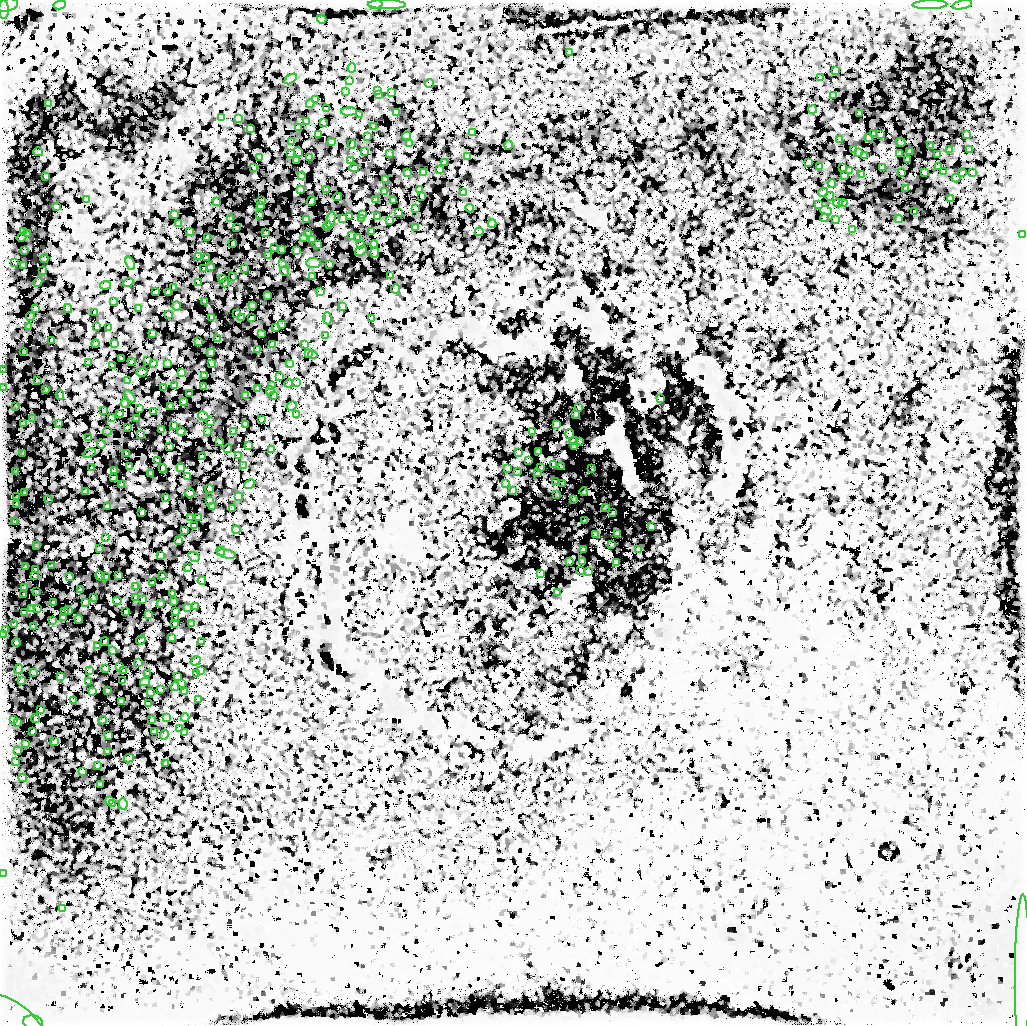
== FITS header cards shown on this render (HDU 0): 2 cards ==
NAXIS1  =                 1023
NAXIS2  =                 1022

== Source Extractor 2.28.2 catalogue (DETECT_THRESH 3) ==
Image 1023 x 1022 px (HDU 0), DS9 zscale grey, 1 PNG px = 1 image px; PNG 1027 x 1026 px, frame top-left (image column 1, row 1022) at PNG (2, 3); each listed source drawn as its Kron ellipse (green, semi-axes under 4 px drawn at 4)
Background -3440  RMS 950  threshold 2850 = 3 sigma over >= 5 px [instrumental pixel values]
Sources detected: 1581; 1033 with non-positive FLUX_AUTO (blend fragments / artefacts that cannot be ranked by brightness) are neither listed nor drawn; of the other 548, the 500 brightest by FLUX_AUTO listed and drawn (48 fainter detections omitted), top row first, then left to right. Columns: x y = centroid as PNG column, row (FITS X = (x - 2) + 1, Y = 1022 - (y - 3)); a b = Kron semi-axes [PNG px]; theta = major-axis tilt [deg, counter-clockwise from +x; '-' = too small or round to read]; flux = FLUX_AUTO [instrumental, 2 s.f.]
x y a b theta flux
376 4 7 3 8 1.7e+05
387 4 19 4 -1 3.2e+05
6 5 12 6 12 2.3e+05
60 5 6 3 8 1.1e+05
930 5 17 3 1 4.4e+05
962 5 10 3 11 1.1e+05
4 10 9 5 -89 2.7e+05
322 19 4 3 - 4.6e+04
569 53 3 2 - 5.7e+04
352 68 5 3 - 3.9e+04
836 71 3 2 - 3.7e+04
821 78 3 2 - 5.3e+04
291 79 7 2 33 4.4e+04
349 80 3 2 - 7.9e+04
430 84 4 2 - 4.2e+04
378 90 4 2 - 5.3e+04
345 91 3 2 - 6.7e+04
392 92 3 2 - 4.0e+04
378 94 3 2 - 5.9e+04
834 95 4 2 - 5.3e+04
316 99 4 2 - 7.9e+04
49 104 3 2 - 4.4e+04
310 104 4 3 - 3.1e+04
327 109 4 3 - 5.7e+04
812 109 4 2 - 3.8e+04
349 111 8 2 1 9.2e+04
397 112 4 2 - 7.5e+04
859 113 3 2 - 7.6e+04
359 115 2 2 - 6.1e+04
221 118 3 2 - 5.9e+04
238 118 3 2 - 6.4e+04
306 121 3 2 - 7.1e+04
323 122 4 2 - 8.1e+04
373 127 3 2 - 1.1e+05
298 128 3 2 - 9.3e+04
250 129 3 2 - 6.4e+04
472 133 3 2 - 4.8e+04
874 134 3 2 - 9.3e+04
319 135 3 3 - 3.8e+04
881 135 3 2 - 1.0e+05
966 135 3 2 - 6.5e+04
368 136 4 2 - 1.1e+05
407 136 4 3 - 7.1e+04
868 138 3 2 - 9.0e+04
840 139 3 2 - 1.4e+05
292 142 4 2 - 8.3e+04
331 142 3 2 - 1.4e+05
901 142 5 2 - 5.0e+04
409 143 3 2 - 7.8e+04
352 144 4 2 - 1.0e+05
508 145 5 2 - 4.8e+04
931 146 3 2 - 9.7e+04
854 149 3 2 - 7.6e+04
969 149 4 2 - 1.2e+05
950 150 3 2 - 1.0e+05
365 151 4 2 - 8.8e+04
910 151 3 3 - 8.0e+04
38 152 5 2 - 1.6e+05
299 152 5 2 - 9.3e+04
859 152 3 2 - 1.0e+05
290 153 3 2 - 1.0e+05
389 153 3 2 - 1.2e+05
900 154 4 2 - 1.2e+05
865 155 4 2 - 1.5e+05
938 155 3 2 - 1.6e+05
259 157 3 2 - 8.4e+04
309 157 3 2 - 6.3e+04
467 157 3 2 - 8.9e+04
907 159 3 2 - 1.2e+05
296 160 3 2 - 4.7e+04
351 160 3 2 - 1.0e+05
809 162 3 2 - 7.4e+04
444 163 3 2 - 5.8e+04
820 166 3 2 - 8.5e+04
843 167 3 2 - 7.9e+04
882 167 4 2 - 1.5e+05
939 167 3 2 - 1.2e+05
254 168 3 2 - 1.1e+05
354 168 4 2 - 1.3e+05
439 170 3 2 - 5.7e+04
849 170 3 2 - 6.4e+04
423 172 3 2 - 9.5e+04
901 172 3 2 - 1.8e+05
924 172 3 2 - 1.1e+05
944 172 2 2 - 4.6e+04
408 173 3 2 - 6.9e+04
962 173 3 2 - 8.8e+04
973 173 3 2 - 7.6e+04
844 175 4 2 - 7.0e+04
862 175 3 2 - 1.3e+05
46 176 3 2 - 1.5e+05
301 176 3 2 - 1.3e+05
956 178 4 2 - 8.9e+04
385 179 2 2 - 9.6e+04
832 184 4 3 - 1.1e+05
906 188 2 2 - 6.1e+04
300 189 4 3 - 1.2e+05
326 189 4 2 - 2.1e+05
419 190 3 3 - 8.8e+04
385 192 3 2 - 8.2e+04
823 192 5 2 - 2.9e+04
463 193 3 3 - 6.4e+04
422 196 4 2 - 7.1e+04
830 196 4 2 - 1.2e+05
337 197 4 2 - 1.4e+05
950 199 3 2 - 5.8e+04
87 200 3 2 - 8.3e+04
376 200 2 2 - 1.2e+05
393 200 3 2 - 1.1e+05
261 201 3 2 - 1.1e+05
311 201 5 2 - 2.0e+05
216 202 3 3 - 1.8e+05
838 203 5 2 - 1.0e+05
843 203 4 2 - 4.7e+04
818 205 3 2 - 7.5e+04
261 206 4 3 - 2.5e+05
56 207 3 2 - 1.6e+05
470 208 4 2 - 6.1e+04
416 209 3 2 - 5.2e+04
826 211 6 2 -17 3.9e+04
399 212 3 2 - 1.1e+05
914 212 3 2 - 6.5e+04
174 214 3 2 - 3.9e+04
260 215 3 2 - 8.3e+04
363 215 3 2 - 9.7e+04
350 216 3 2 - 1.6e+05
377 216 3 2 - 1.5e+05
343 218 3 2 - 1.6e+05
362 218 3 2 - 3.1e+04
824 218 4 2 - 4.5e+04
231 219 3 2 - 1.4e+05
306 219 4 3 - 1.2e+05
835 219 3 2 - 7.4e+04
899 219 4 2 - 7.9e+04
331 220 8 2 75 1.1e+05
390 221 3 2 - 5.8e+04
179 224 3 3 - 8.7e+04
492 224 4 3 - 7.3e+04
327 226 4 2 - 5.6e+04
237 227 2 2 - 1.1e+05
415 227 4 2 - 7.1e+04
853 229 4 3 - 4.7e+04
190 231 3 2 - 8.7e+04
371 231 3 2 - 1.5e+05
24 232 3 2 - 8.4e+04
479 232 4 2 - 6.1e+04
265 233 3 2 - 1.3e+05
27 234 3 2 - 1.7e+05
309 234 3 3 - 8.8e+04
1022 234 3 2 - 5.3e+04
352 236 4 3 - 1.9e+05
22 237 5 2 - 1.5e+05
207 237 3 2 - 1.9e+05
303 237 3 2 - 1.2e+05
358 238 3 2 - 1.3e+05
312 239 4 4 - 4.4e+04
233 243 2 2 - 5.4e+04
317 244 3 2 - 2.5e+05
374 244 4 2 - 1.2e+05
360 245 3 2 - 1.5e+05
274 248 3 2 - 1.3e+05
282 249 3 2 - 1.5e+05
297 250 3 3 - 2.2e+05
24 251 3 2 - 1.3e+05
361 251 6 2 36 1.2e+05
375 253 5 2 - 1.8e+05
268 255 3 2 - 7.6e+04
199 256 4 2 - 8.2e+04
206 258 3 2 - 8.5e+04
44 259 4 2 - 1.5e+05
15 263 3 2 - 2.0e+05
130 263 7 3 -69 8.0e+04
313 263 7 5 -5 1.3e+05
283 264 3 2 - 1.4e+05
329 264 3 2 - 1.3e+05
23 265 3 3 - 9.5e+04
210 267 3 2 - 1.6e+05
244 268 3 2 - 6.8e+04
204 269 3 2 - 1.9e+05
43 271 3 2 - 9.8e+04
284 271 5 2 - 2.3e+05
313 276 2 2 - 9.3e+04
391 276 3 2 - 1.0e+05
233 277 3 2 - 9.7e+04
222 278 4 2 - 1.6e+05
38 282 5 2 - 1.7e+05
128 282 5 2 - 1.4e+05
199 282 3 2 - 1.5e+05
224 283 4 2 - 2.2e+05
105 285 5 3 - 1.8e+05
174 288 2 2 - 9.3e+04
396 289 4 2 - 4.3e+04
156 292 4 2 - 6.5e+04
168 292 4 2 - 1.7e+05
321 292 3 2 - 1.5e+05
267 295 4 3 - 4.1e+04
114 301 4 2 - 1.6e+05
205 301 3 2 - 1.3e+05
177 306 4 3 - 3.2e+04
253 306 3 2 - 4.9e+04
343 307 4 2 - 5.9e+04
35 308 3 3 - 1.8e+05
138 308 3 2 - 2.1e+05
68 309 4 3 - 1.7e+05
95 312 3 2 - 7.4e+04
237 313 2 2 - 1.2e+05
168 314 4 2 - 1.5e+05
30 316 4 2 - 1.0e+05
241 317 3 2 - 9.4e+04
212 318 3 3 - 1.6e+05
251 318 3 2 - 2.1e+05
327 318 6 2 -84 1.3e+05
372 318 3 2 - 8.2e+04
281 325 3 2 - 1.2e+05
28 326 2 2 - 1.6e+05
96 326 3 2 - 1.3e+05
109 327 3 2 - 1.1e+05
276 327 4 2 - 8.3e+04
153 333 4 2 - 8.6e+04
261 334 3 2 - 7.2e+04
325 335 4 2 - 4.0e+04
217 339 2 2 - 4.5e+04
52 340 3 2 - 1.1e+05
198 342 2 2 - 3.1e+04
95 343 4 2 - 1.5e+05
114 343 4 3 - 1.5e+05
273 344 3 2 - 6.4e+04
305 345 4 2 - 4.3e+04
258 350 4 2 - 1.2e+05
24 352 3 2 - 1.2e+05
211 352 4 2 - 1.3e+05
309 353 4 2 - 7.7e+04
313 355 4 2 - 4.2e+04
121 358 3 2 - 1.8e+05
147 360 3 2 - 6.5e+04
88 362 3 2 - 1.3e+05
131 362 3 2 - 9.4e+04
153 363 3 2 - 1.3e+05
167 363 4 3 - 8.4e+04
211 363 4 2 - 9.0e+04
290 364 3 2 - 1.1e+05
112 366 3 2 - 5.2e+04
3 369 3 2 - 1.7e+05
142 372 5 2 - 2.4e+05
182 373 4 3 - 4.4e+04
204 375 4 2 - 7.0e+04
279 377 3 2 - 1.1e+05
37 380 3 2 - 2.0e+05
127 380 3 2 - 2.0e+05
297 383 4 2 - 6.4e+04
289 384 4 2 - 7.1e+04
272 385 3 2 - 9.8e+04
174 386 3 2 - 1.2e+05
204 386 3 2 - 8.9e+04
3 388 4 3 - 6.9e+04
164 388 3 2 - 1.5e+05
46 389 3 2 - 8.1e+04
258 389 2 2 - 7.3e+04
270 391 4 2 - 7.4e+04
189 394 3 2 - 1.3e+05
60 395 4 2 - 2.5e+05
246 395 3 3 - 5.0e+04
274 396 4 2 - 1.2e+05
130 397 7 3 -53 6.4e+04
661 399 3 2 - 1.0e+05
183 402 3 2 - 7.6e+04
125 403 4 3 - 3.0e+04
16 406 3 2 - 6.9e+04
171 406 3 2 - 9.1e+04
292 406 5 2 - 6.7e+04
579 407 4 2 - 1.7e+05
139 408 3 3 - 6.3e+04
104 410 3 2 - 2.1e+05
154 411 3 2 - 1.4e+05
120 413 4 3 - 1.7e+05
296 414 3 2 - 8.1e+04
576 414 3 2 - 1.9e+05
203 416 5 2 - 8.1e+04
111 417 3 2 - 2.9e+05
136 418 3 2 - 6.9e+04
32 419 4 2 - 1.4e+05
261 420 4 2 - 7.3e+04
210 422 3 2 - 9.0e+04
23 423 3 2 - 6.2e+04
58 423 4 2 - 1.5e+05
557 424 3 3 - 1.1e+05
174 425 3 2 - 1.7e+05
245 425 3 2 - 1.3e+05
127 427 3 2 - 1.3e+05
162 429 3 2 - 1.3e+05
107 431 4 2 - 1.8e+05
181 431 4 2 - 5.6e+04
233 431 3 2 - 7.1e+04
208 432 3 3 - 1.1e+05
532 432 3 2 - 9.0e+04
570 434 5 2 - 1.6e+05
141 435 2 2 - 1.8e+05
88 438 3 2 - 2.6e+05
574 441 4 3 - 3.6e+05
579 441 3 2 - 2.1e+05
220 442 3 2 - 7.6e+04
101 444 4 3 - 3.5e+05
249 446 3 2 - 9.3e+04
170 447 3 2 - 1.1e+05
575 447 4 2 - 4.0e+05
228 449 4 2 - 1.1e+05
271 449 4 2 - 5.8e+04
538 452 4 2 - 1.7e+05
23 453 3 2 - 2.0e+05
89 453 7 2 27 3.9e+05
126 453 3 2 - 2.0e+05
519 453 3 2 - 1.2e+05
238 455 3 2 - 5.9e+04
202 457 3 2 - 9.9e+04
528 460 3 2 - 1.9e+05
157 461 3 2 - 1.4e+05
553 464 3 2 - 3.5e+05
244 465 3 2 - 8.2e+04
129 467 3 3 - 3.1e+05
180 467 3 3 - 9.3e+04
562 467 3 2 - 2.2e+05
92 468 2 2 - 1.8e+05
163 468 4 3 - 1.8e+05
508 468 3 3 - 9.1e+04
541 468 3 2 - 1.4e+05
592 469 3 2 - 1.7e+05
115 470 3 3 - 1.5e+05
517 471 2 2 - 1.3e+05
16 472 3 2 - 1.2e+05
538 473 3 2 - 1.4e+05
150 474 3 2 - 7.3e+04
187 476 4 2 - 1.6e+05
113 478 3 3 - 3.0e+05
555 482 3 2 - 1.4e+05
505 483 4 2 - 5.3e+04
249 484 6 2 41 5.2e+04
563 484 3 2 - 4.1e+04
122 485 3 3 - 1.5e+05
210 489 4 2 - 5.6e+04
513 490 3 2 - 2.0e+05
85 492 4 3 - 1.9e+05
584 492 4 2 - 2.3e+05
24 493 3 2 - 7.7e+04
190 493 5 2 - 8.1e+04
557 494 3 2 - 1.9e+05
16 497 3 2 - 2.0e+05
166 497 3 2 - 7.0e+04
238 497 4 2 - 4.1e+04
49 499 2 2 - 2.5e+05
574 499 2 2 - 2.0e+05
210 500 3 2 - 8.8e+04
17 504 3 3 - 2.0e+05
107 506 4 3 - 3.6e+05
212 506 4 2 - 6.5e+04
605 507 4 2 - 9.6e+04
232 509 3 2 - 5.6e+04
142 513 4 2 - 2.9e+05
613 513 2 2 - 1.3e+05
190 518 3 2 - 7.6e+04
199 518 3 2 - 6.9e+04
14 521 4 2 - 2.4e+05
584 521 2 2 - 1.4e+05
195 526 3 2 - 3.0e+04
651 527 3 2 - 1.1e+05
184 530 3 2 - 1.2e+05
236 530 4 2 - 6.5e+04
617 534 3 2 - 1.0e+05
596 535 3 3 - 1.0e+05
105 537 4 2 - 5.6e+04
179 540 3 2 - 1.6e+05
612 544 2 2 - 7.5e+04
36 545 4 3 - 9.3e+04
99 548 3 2 - 1.8e+05
583 549 3 2 - 2.8e+05
639 549 2 2 - 1.1e+05
221 551 4 2 - 1.0e+05
227 554 9 2 -12 7.1e+04
161 555 4 3 - 4.7e+04
194 557 6 2 -33 1.6e+05
570 561 3 2 - 5.8e+04
582 561 4 2 - 1.8e+05
617 562 3 2 - 1.2e+05
52 565 3 2 - 3.5e+04
25 567 3 3 - 2.7e+05
188 567 4 2 - 1.7e+05
35 569 3 2 - 4.1e+05
581 570 3 2 - 1.5e+05
589 572 3 2 - 1.4e+05
540 574 4 2 - 4.2e+04
118 575 3 2 - 3.2e+05
35 576 3 2 - 2.3e+05
100 576 5 2 - 2.4e+05
162 576 3 2 - 8.1e+04
69 577 4 2 - 3.0e+05
105 577 3 2 - 9.7e+04
202 581 4 2 - 6.5e+04
153 583 2 2 - 7.9e+04
24 587 3 2 - 2.0e+05
136 587 4 3 - 1.9e+05
80 590 3 2 - 2.4e+05
36 591 2 2 - 1.0e+05
558 592 3 2 - 4.9e+04
173 593 2 2 - 1.5e+05
24 594 2 2 - 1.9e+05
93 597 3 2 - 1.2e+05
135 598 3 2 - 8.3e+04
143 599 3 2 - 1.7e+05
117 601 4 2 - 5.1e+04
173 601 3 2 - 7.4e+04
85 602 3 2 - 4.0e+05
53 603 3 2 - 1.0e+05
160 603 3 2 - 1.5e+05
195 606 3 2 - 1.6e+05
187 607 3 3 - 1.0e+05
31 609 2 2 - 1.3e+05
38 609 3 2 - 1.6e+05
68 611 2 2 - 1.2e+05
175 611 3 3 - 1.2e+05
65 612 2 2 - 1.0e+05
126 612 3 2 - 2.0e+05
24 613 3 2 - 1.1e+05
148 615 3 3 - 1.3e+05
63 618 4 3 - 7.7e+04
79 619 4 2 - 1.8e+05
176 619 3 2 - 6.6e+04
53 620 3 2 - 6.5e+04
14 624 3 2 - 9.1e+04
175 624 3 2 - 9.6e+04
192 624 3 2 - 9.4e+04
33 626 3 2 - 9.0e+04
6 630 3 2 - 1.0e+05
2 635 4 2 - 1.1e+05
171 638 3 3 - 1.6e+05
141 640 5 2 - 2.6e+05
105 641 4 2 - 1.5e+05
201 642 3 2 - 9.7e+04
16 643 4 2 - 1.9e+05
97 646 3 2 - 2.5e+05
112 651 4 2 - 1.1e+05
196 661 5 2 - 9.7e+04
139 662 3 2 - 1.1e+05
119 667 4 2 - 1.6e+05
19 669 5 3 - 1.4e+05
105 669 3 2 - 2.2e+05
200 670 3 2 - 7.6e+04
90 671 4 2 - 1.9e+05
124 671 3 2 - 2.0e+05
33 672 3 2 - 1.1e+05
148 674 4 2 - 6.9e+04
197 674 3 2 - 7.3e+04
60 676 4 2 - 2.7e+05
178 676 3 3 - 4.3e+04
22 680 3 2 - 2.2e+05
88 681 3 2 - 2.0e+05
123 681 2 2 - 1.3e+05
145 682 5 2 - 1.2e+05
182 683 3 2 - 1.1e+05
175 686 4 2 - 1.3e+05
160 689 4 2 - 1.2e+05
108 690 3 2 - 2.1e+05
92 691 4 2 - 1.9e+05
150 692 3 2 - 8.4e+04
184 692 4 2 - 1.3e+05
199 699 3 2 - 7.2e+04
74 700 2 2 - 1.3e+05
122 701 3 2 - 1.1e+05
148 704 3 2 - 1.4e+05
41 710 3 3 - 2.6e+05
166 718 3 3 - 5.3e+04
185 718 4 3 - 9.5e+04
13 719 3 2 - 1.8e+05
35 719 4 2 - 8.5e+04
103 720 4 2 - 1.5e+05
152 720 3 2 - 7.0e+04
17 722 2 2 - 1.5e+05
179 729 3 2 - 7.1e+04
33 731 3 2 - 1.6e+05
154 732 2 2 - 5.1e+04
185 732 4 2 - 5.4e+04
109 735 3 3 - 1.2e+05
164 735 5 2 - 1.7e+05
54 742 3 2 - 9.5e+04
25 744 4 2 - 9.7e+04
18 751 3 2 - 1.1e+05
108 751 2 2 - 1.4e+05
129 758 5 2 - 4.6e+04
15 761 4 2 - 1.2e+05
166 764 3 2 - 6.7e+04
98 765 2 2 - 9.8e+04
82 771 3 2 - 6.7e+04
23 778 4 2 - 1.3e+05
101 785 3 2 - 7.6e+04
110 801 3 2 - 4.1e+04
113 803 4 2 - 8.1e+04
123 804 6 3 -83 4.8e+04
3 874 3 2 - 6.7e+05
63 909 4 3 - 8.1e+04
1022 974 79 7 90 2.8e+06
6 1022 42 22 -31 9.7e+04
33 1022 10 7 -10 3.1e+05
At the frame edge (FLAGS 8, measured only in part): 9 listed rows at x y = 376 4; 387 4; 6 5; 3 369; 3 388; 2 635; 3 874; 1022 974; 6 1022
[48 fainter detections neither listed nor drawn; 1033 non-positive-flux detections neither listed nor drawn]